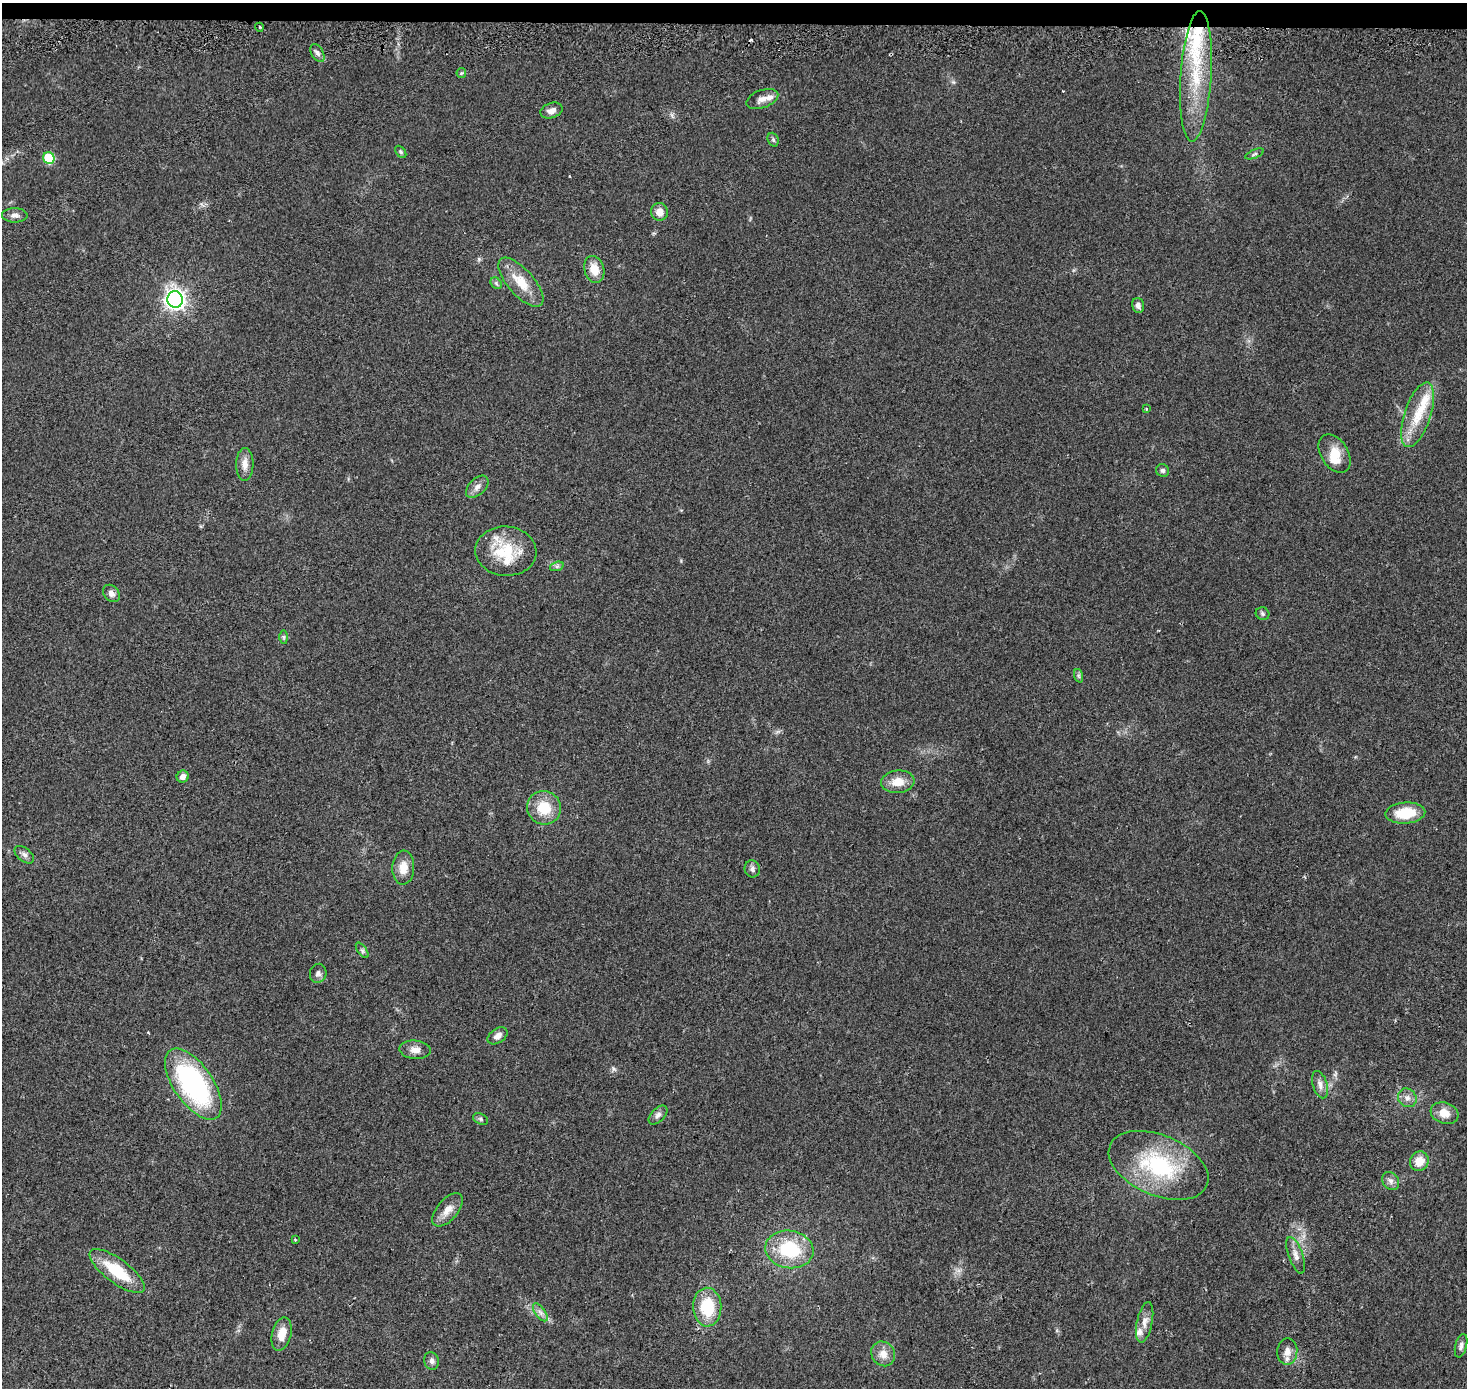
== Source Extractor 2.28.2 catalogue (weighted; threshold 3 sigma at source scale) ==
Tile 2 of 3 x 3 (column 2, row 1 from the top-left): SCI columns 1473-2937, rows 3061-4446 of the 4401 x 4707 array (HDU 1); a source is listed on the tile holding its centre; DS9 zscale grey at full resolution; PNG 1469 x 1390 px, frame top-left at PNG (2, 3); each listed source drawn as its Kron ellipse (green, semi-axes under 4 px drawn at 4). Shown black and unused: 2% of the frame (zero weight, under 2 of 3 exposures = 2% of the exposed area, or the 3 px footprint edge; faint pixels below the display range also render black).
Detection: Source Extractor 2.28.2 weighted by HDU 2 'WHT'; one run over the whole footprint, this tile lists its part. Background 0.0468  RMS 0.0074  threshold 0.0335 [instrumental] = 3 sigma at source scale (4.5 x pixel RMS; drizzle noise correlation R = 1.50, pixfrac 1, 0.0396/0.0396 arcsec/px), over >= 5 px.
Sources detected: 71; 1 inside a brighter object's white glare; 2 cosmic-ray / hot-pixel residue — neither listed nor drawn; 6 inside a brighter listed object's ellipse — not listed separately; the other 62 listed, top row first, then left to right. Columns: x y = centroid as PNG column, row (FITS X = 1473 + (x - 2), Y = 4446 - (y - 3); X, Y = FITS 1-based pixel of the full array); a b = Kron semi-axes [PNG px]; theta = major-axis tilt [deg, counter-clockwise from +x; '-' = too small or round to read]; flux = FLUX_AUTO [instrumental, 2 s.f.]
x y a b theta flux
259 27 4 3 - 0.76
317 53 10 6 -59 2.6
461 73 5 5 - 0.91
1196 76 65 15 86 53
762 99 16 9 20 5.5
551 111 11 7 17 4.5
773 140 7 5 -68 1.4
401 152 7 4 -50 1.2
1255 154 10 4 23 1.4
49 158 6 5 - 32
659 212 9 8 - 6.5
15 215 13 7 -1 3.6
594 269 14 10 -74 11
521 282 31 13 -49 17
496 283 6 5 - 1.5
175 299 8 7 - 390
1138 305 7 6 - 2.9
1146 409 3 3 - 1.4
1418 415 34 13 72 22
1335 454 21 13 -58 13
245 464 16 8 89 6
1163 470 7 6 - 1.7
477 487 13 8 45 4.3
506 551 31 24 -4 31
557 566 7 4 18 1.4
111 593 9 7 -46 3.2
1262 614 7 6 - 1.5
284 637 7 4 -89 1.2
1079 676 7 4 -71 1.2
183 777 6 6 - 3.8
898 782 16 11 6 10
544 808 17 16 - 19
1405 813 20 10 4 23
24 855 11 6 -39 2.8
403 868 17 11 87 9.4
752 869 8 7 - 2.5
362 950 9 4 -54 1.6
318 973 10 8 76 2.6
498 1036 11 7 35 4.1
415 1050 16 9 -4 5.1
193 1084 41 19 -55 130
1320 1085 14 7 -73 4.3
1407 1098 10 8 -44 4
1444 1113 14 10 -18 9.4
658 1115 11 6 46 2.7
481 1119 8 5 -28 1.5
1419 1161 10 9 - 10
1158 1165 52 30 -23 72
1391 1181 10 7 -52 3.1
448 1210 20 10 49 7.8
295 1240 3 3 - 0.67
789 1249 24 18 -10 40
1296 1255 19 7 -70 5.2
117 1271 33 12 -36 29
707 1307 19 14 -88 29
540 1312 10 5 -54 3.1
1145 1322 20 7 78 5.8
282 1334 17 9 75 11
1461 1346 12 5 76 2.6
1287 1351 13 10 86 6.1
883 1354 13 11 -57 7
432 1361 9 7 -77 2.6